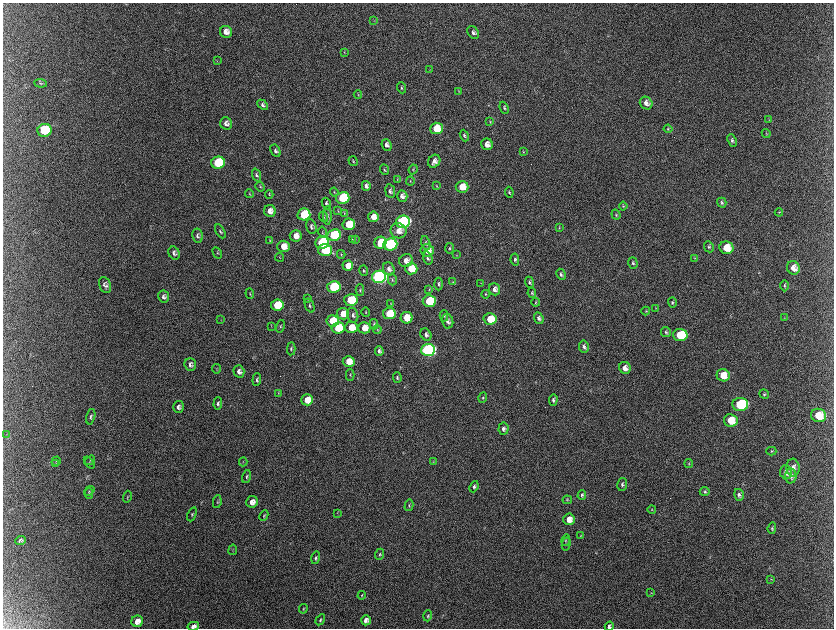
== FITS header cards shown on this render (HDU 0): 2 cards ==
NAXIS1  =                 1663 / length of data axis 1
NAXIS2  =                 1252 / length of data axis 2

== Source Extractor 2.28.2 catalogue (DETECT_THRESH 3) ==
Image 1663 x 1252 px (HDU 0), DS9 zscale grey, zoomed out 1/2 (1 PNG px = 2 x 2 image px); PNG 836 x 630 px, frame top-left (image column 1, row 1251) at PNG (3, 3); each listed source drawn as its Kron ellipse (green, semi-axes under 4 px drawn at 4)
Background 2220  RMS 34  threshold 103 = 3 sigma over >= 5 px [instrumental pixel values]
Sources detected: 227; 10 cannot appear on this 1/2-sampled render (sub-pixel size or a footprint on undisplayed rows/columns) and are neither listed nor drawn; the other 217 listed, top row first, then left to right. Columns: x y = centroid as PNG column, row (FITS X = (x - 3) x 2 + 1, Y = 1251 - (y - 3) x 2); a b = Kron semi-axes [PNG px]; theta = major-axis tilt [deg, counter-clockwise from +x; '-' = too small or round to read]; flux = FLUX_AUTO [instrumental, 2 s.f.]
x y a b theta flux
374 20 3 3 - 3.2e+03
226 32 6 6 - 5.3e+04
474 33 7 5 -50 2.3e+04
345 52 4 2 - 4.3e+03
218 61 3 2 - 3.2e+03
430 70 3 2 - 3.4e+03
41 83 6 3 -6 8.7e+03
402 88 5 3 - 8.5e+03
459 91 3 2 - 3.9e+03
358 95 4 3 - 5.8e+03
647 103 7 6 - 4.3e+04
263 105 6 4 -44 1.7e+04
505 108 6 4 -65 1.3e+04
769 120 3 2 - 4.1e+03
490 122 4 3 - 5.5e+03
227 124 6 6 - 3.6e+04
437 128 6 6 - 1.7e+05
668 129 4 4 - 9.2e+03
45 130 7 6 - 4.7e+05
767 134 5 3 - 6.9e+03
465 135 6 4 -68 1.5e+04
733 140 6 4 -68 1.6e+04
487 144 6 5 - 5.3e+04
387 145 6 5 - 2.9e+04
276 151 7 4 -61 1.8e+04
524 152 4 3 - 6.1e+03
354 161 5 2 - 6.9e+03
435 161 7 5 53 3.8e+04
219 163 7 6 - 6.4e+05
413 169 5 4 - 9.1e+03
385 170 5 3 - 8.8e+03
257 175 7 4 -70 1.4e+04
398 180 3 3 - 3.9e+03
411 181 4 2 - 4.8e+03
260 186 5 3 - 7.5e+03
367 186 5 4 - 2.9e+04
437 186 4 3 - 4.6e+03
462 187 6 5 - 1.3e+05
391 191 7 5 -83 2.1e+04
335 192 4 3 - 6.3e+03
510 192 5 3 - 1.2e+04
250 194 4 3 - 5.5e+03
270 194 4 3 - 4.9e+03
403 196 5 5 - 3.4e+04
343 198 7 6 - 4.7e+05
327 203 6 4 -64 1.7e+04
722 203 5 4 - 1.3e+04
624 206 4 4 - 8.4e+03
270 211 6 5 - 5.3e+04
338 211 4 3 - 5.5e+03
779 212 4 3 - 6.5e+03
345 213 3 3 - 4.8e+03
304 214 6 6 - 3.4e+05
616 215 5 3 - 9.6e+03
328 216 9 3 -89 1.1e+04
324 217 5 2 - 5.9e+03
374 217 5 5 - 6.1e+04
404 222 7 6 - 1.9e+06
349 224 6 5 - 2.5e+05
312 227 8 5 -76 1.9e+04
560 228 4 3 - 3.8e+03
221 231 7 3 -62 1.1e+04
399 231 8 7 - 5.8e+04
323 232 6 3 -78 7.7e+03
335 235 7 6 - 7.2e+05
198 236 7 5 -79 1.8e+04
296 236 6 6 - 6.9e+04
353 239 3 3 - 5.6e+03
356 240 3 2 - 3.9e+03
270 241 4 3 - 5.3e+03
323 242 7 6 - 6.7e+05
381 243 6 5 - 2.6e+05
426 243 7 4 -72 1.6e+04
391 244 7 6 - 1.2e+06
284 246 6 6 - 9.7e+04
709 247 6 4 -64 1.4e+04
450 248 5 4 - 9.3e+03
727 248 7 6 - 1.6e+05
326 250 7 6 - 4.7e+05
428 250 7 6 - 1.0e+05
175 253 7 5 -64 2.3e+04
218 253 6 3 -60 8.8e+03
342 254 4 3 - 7.0e+03
457 255 3 2 - 3.6e+03
280 257 4 2 - 5.1e+03
428 258 6 4 -73 1.7e+04
695 258 4 3 - 5.8e+03
515 260 6 4 -82 1.4e+04
406 261 7 6 - 4.4e+04
633 263 6 4 -71 1.4e+04
348 266 5 5 - 6.7e+04
794 268 7 6 - 6.0e+04
389 269 7 5 -60 3.1e+04
412 269 6 5 - 1.5e+05
364 271 5 3 - 8.6e+03
561 274 6 4 -62 1.5e+04
379 277 7 6 - 3.2e+06
393 280 6 3 -75 1.0e+04
453 282 4 3 - 5.9e+03
530 282 6 4 -66 1.4e+04
481 283 3 2 - 3.1e+03
439 284 6 4 -87 1.5e+04
106 285 8 5 -71 2.5e+04
785 286 5 3 - 9.9e+03
334 287 7 6 - 7.8e+05
429 289 4 3 - 5.7e+03
495 289 6 5 - 3.7e+04
360 290 6 3 87 7.4e+03
532 293 5 3 - 8.7e+03
250 294 5 3 - 7.3e+03
486 294 4 2 - 5.8e+03
164 297 6 5 - 2.0e+04
308 299 4 3 - 5.8e+03
351 300 7 6 - 3.1e+05
430 301 6 6 - 4.1e+05
536 302 4 3 - 6.6e+03
673 302 5 4 - 1.1e+04
391 304 3 2 - 3.8e+03
278 305 6 5 - 3.1e+05
310 306 7 4 -68 1.3e+04
656 308 4 3 - 5.5e+03
646 311 4 4 - 7.3e+03
366 312 5 3 - 6.2e+03
390 313 6 5 - 2.5e+05
343 314 6 5 - 1.0e+05
353 315 7 5 -76 2.1e+04
444 316 5 3 - 8.7e+03
407 318 6 6 - 1.3e+05
539 318 6 4 -71 1.8e+04
785 318 3 3 - 4.7e+03
491 319 6 5 - 2.0e+05
221 320 3 2 - 3.1e+03
333 321 6 5 - 2.9e+05
448 321 7 5 -78 2.7e+04
374 324 5 3 - 8.0e+03
272 326 3 2 - 3.3e+03
281 326 6 3 76 8.7e+03
352 327 6 5 - 1.3e+05
339 328 6 5 - 2.5e+05
365 328 6 5 - 7.9e+04
378 329 4 3 - 6.7e+03
666 332 5 5 - 1.4e+04
426 335 6 5 - 2.5e+04
681 335 7 6 - 3.0e+05
584 346 6 5 - 2.1e+04
292 349 7 4 87 1.3e+04
428 350 7 6 - 2.6e+06
380 351 5 4 - 2.1e+04
349 361 6 5 - 1.1e+05
191 365 6 6 - 2.4e+04
625 368 6 5 - 4.8e+04
217 369 5 2 - 3.9e+03
239 371 6 5 - 3.1e+04
351 375 5 2 - 6.4e+03
724 375 6 6 - 1.2e+05
398 378 5 3 - 1.1e+04
257 380 6 3 85 1.3e+04
279 393 3 3 - 4.1e+03
765 394 5 4 - 1.1e+04
483 398 5 4 - 8.8e+03
308 400 6 5 - 1.2e+05
554 400 6 4 85 1.5e+04
218 403 6 4 88 1.5e+04
741 404 8 6 1 7.1e+05
179 407 6 5 - 2.2e+04
819 415 7 6 - 1.7e+05
91 417 8 4 75 1.5e+04
731 420 7 6 - 1.6e+05
504 429 6 5 - 2.3e+04
7 434 3 2 - 4.1e+03
772 451 5 4 - 9.7e+03
91 460 5 3 - 7.0e+03
57 461 5 2 - 6.0e+03
244 462 4 2 - 4.8e+03
434 462 3 3 - 4.4e+03
90 463 7 3 -52 6.8e+03
689 463 4 4 - 8.1e+03
56 464 3 3 - 4.6e+03
794 468 9 6 -85 4.2e+04
786 472 7 6 - 3.8e+04
791 476 7 5 87 3.0e+04
247 477 7 4 74 1.2e+04
623 484 6 5 - 1.6e+04
474 487 6 4 68 1.6e+04
90 491 6 3 41 6.5e+03
705 492 5 4 - 1.2e+04
90 493 5 3 - 7.1e+03
582 495 5 4 - 1.5e+04
739 495 6 4 -75 1.9e+04
128 497 6 2 75 5.5e+03
568 500 4 4 - 7.8e+03
218 502 6 2 79 6.0e+03
253 502 6 5 - 4.9e+04
409 505 6 3 77 7.7e+03
652 509 4 3 - 5.9e+03
338 513 3 2 - 3.9e+03
192 514 7 3 67 8.8e+03
264 515 5 2 - 6.1e+03
569 519 6 5 - 6.7e+04
772 528 6 3 84 1.1e+04
581 535 3 3 - 4.9e+03
21 540 5 4 - 1.8e+04
566 540 6 3 75 8.0e+03
567 544 7 3 77 1.1e+04
233 550 5 1 - 3.5e+03
380 554 5 3 - 8.7e+03
316 558 6 3 75 1.1e+04
771 579 3 2 - 3.6e+03
651 593 3 2 - 3.4e+03
362 595 4 3 - 6.7e+03
304 609 5 2 - 5.4e+03
428 616 5 3 - 9.4e+03
321 620 6 3 59 1.0e+04
366 620 5 4 - 3.2e+04
138 621 6 5 - 5.3e+04
194 626 6 4 12 3.7e+04
610 626 5 4 - 2.3e+04
At the frame edge (FLAGS 8, measured only in part): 2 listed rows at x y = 194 626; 610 626
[10 sub-pixel or undisplayed-footprint detections neither listed nor drawn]